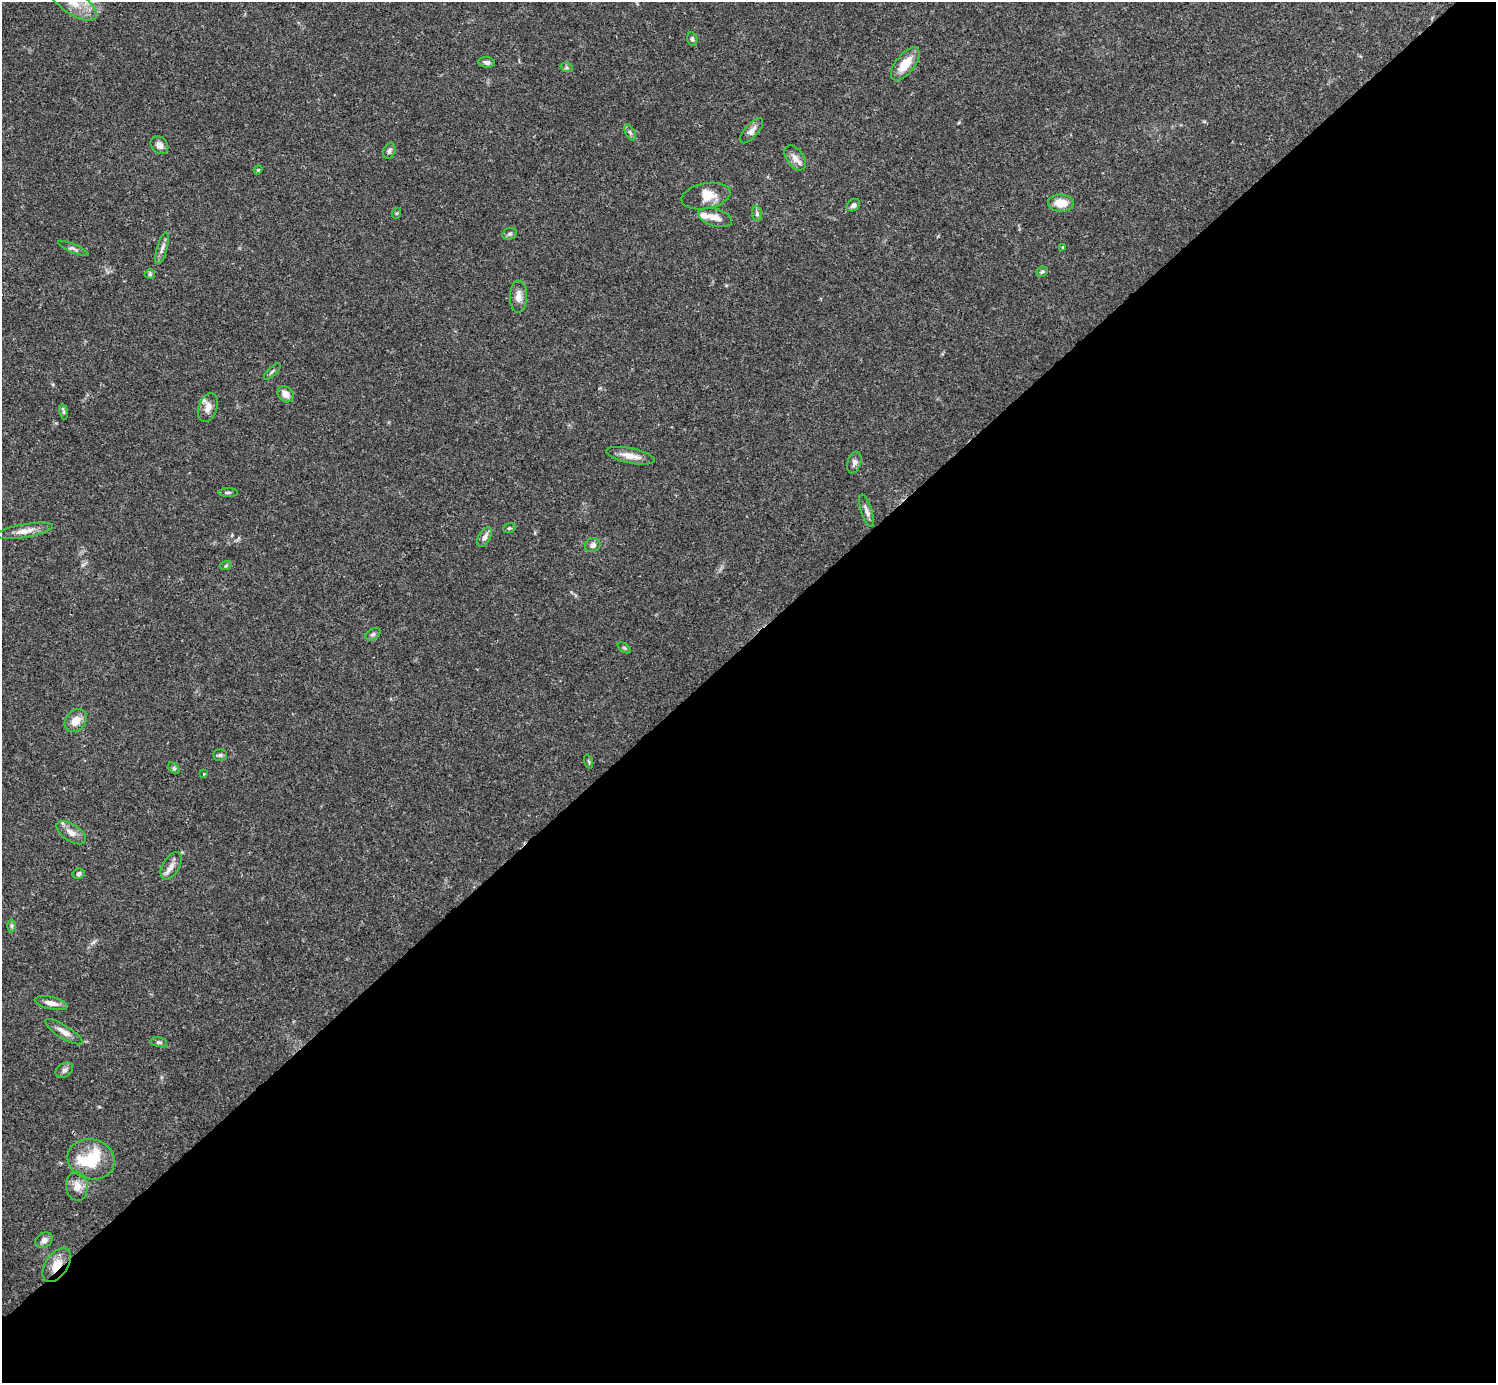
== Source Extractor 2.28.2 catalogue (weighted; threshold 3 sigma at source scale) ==
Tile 12 of 4 x 4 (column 4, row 3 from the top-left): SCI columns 4485-5978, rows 1539-2919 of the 5982 x 5981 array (HDU 1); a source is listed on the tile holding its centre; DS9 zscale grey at full resolution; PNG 1498 x 1385 px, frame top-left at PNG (2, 2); each listed source drawn as its Kron ellipse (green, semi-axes under 4 px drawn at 4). Shown black and unused: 54% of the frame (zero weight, under 3 of 4 exposures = <1% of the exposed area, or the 3 px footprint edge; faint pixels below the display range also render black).
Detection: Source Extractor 2.28.2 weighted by HDU 2 'WHT'; one run over the whole footprint, this tile lists its part. Background 0.0409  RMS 0.0027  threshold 0.0119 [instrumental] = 3 sigma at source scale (4.5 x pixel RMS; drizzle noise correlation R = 1.50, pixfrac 1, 0.05/0.05 arcsec/px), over >= 5 px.
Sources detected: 62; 1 inside a brighter object's white glare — neither listed nor drawn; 5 inside a brighter listed object's ellipse — not listed separately; the other 56 listed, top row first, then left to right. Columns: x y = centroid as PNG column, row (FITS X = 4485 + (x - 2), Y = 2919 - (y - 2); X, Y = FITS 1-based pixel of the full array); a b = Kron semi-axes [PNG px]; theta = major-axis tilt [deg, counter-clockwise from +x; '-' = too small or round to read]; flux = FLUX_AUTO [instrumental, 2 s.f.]
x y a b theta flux
73 3 27 11 -34 5.8
692 39 7 5 -75 0.6
487 62 8 5 -6 0.72
905 64 20 9 51 4.8
567 68 6 4 -19 0.42
752 131 16 6 49 1.3
630 132 9 4 -62 0.62
159 145 10 8 -44 1.5
389 151 8 5 66 0.7
795 158 14 8 -55 1.7
258 170 4 4 - 0.28
706 196 25 12 11 4
1061 203 13 8 -3 4
853 205 7 5 40 0.8
397 213 5 3 - 0.26
757 214 7 5 -81 0.61
715 217 17 8 -15 2.3
510 234 7 5 20 0.56
1063 247 3 3 - 0.27
73 248 16 4 -22 0.69
162 248 16 5 74 1.2
1042 272 6 5 - 0.49
150 274 5 5 - 0.42
518 297 16 8 89 2.2
272 371 11 3 45 0.42
286 394 9 7 -47 2.1
208 407 15 9 70 1.9
64 412 8 4 -80 0.41
631 456 24 7 -11 2.8
854 463 11 6 71 0.93
228 492 10 4 0 0.48
867 511 17 5 -72 1.2
509 528 6 4 20 0.4
24 531 29 6 10 2.5
485 537 11 6 59 1.3
593 545 8 6 27 1.1
226 565 6 3 20 0.3
373 634 8 5 31 0.55
624 648 7 4 -37 0.34
76 721 13 9 49 2.9
220 755 7 5 1 0.53
589 762 7 3 -71 0.33
174 768 7 4 -46 0.45
204 774 4 3 - 0.24
71 833 16 8 -33 2.1
171 866 15 8 59 1.8
78 874 6 5 - 0.66
12 926 6 4 89 0.43
51 1003 17 6 -11 1.9
64 1032 21 6 -32 1.9
159 1042 8 5 -12 0.54
64 1070 9 6 33 0.77
91 1159 24 20 -15 8.4
77 1186 14 11 -86 2.7
44 1240 9 7 32 1.2
57 1265 19 11 55 3.9
Overlapping masked pixels (flux is a lower limit): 1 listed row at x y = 57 1265
Isophote crosses this tile's border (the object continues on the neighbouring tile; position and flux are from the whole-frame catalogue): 1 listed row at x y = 73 3